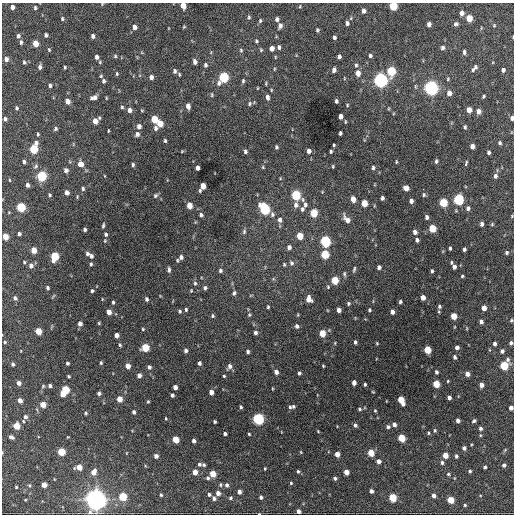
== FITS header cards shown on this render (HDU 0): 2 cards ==
NAXIS1  =                  512 / Axis length
NAXIS2  =                  512 / Axis length

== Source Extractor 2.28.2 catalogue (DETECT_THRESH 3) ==
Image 512 x 512 px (HDU 0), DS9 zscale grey, 1 PNG px = 1 image px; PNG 516 x 516 px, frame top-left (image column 1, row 512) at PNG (2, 3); no overlay
Background 1540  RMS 36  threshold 108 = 3 sigma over >= 5 px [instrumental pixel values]
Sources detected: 368; all 368 listed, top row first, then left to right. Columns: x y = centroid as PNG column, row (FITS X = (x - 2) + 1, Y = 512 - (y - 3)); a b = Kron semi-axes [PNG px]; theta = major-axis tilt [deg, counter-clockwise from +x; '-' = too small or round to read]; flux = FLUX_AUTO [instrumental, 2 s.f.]
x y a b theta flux
102 4 4 4 - 2.0e+03
183 5 5 4 - 2.4e+04
300 6 4 4 - 2.3e+03
393 6 5 5 - 7.8e+04
12 7 4 4 - 9.4e+03
35 8 5 4 - 3.7e+03
363 11 5 4 - 8.9e+03
462 13 5 4 - 1.2e+04
249 17 5 4 - 3.3e+03
469 18 5 4 - 4.6e+04
62 19 6 5 - 3.7e+03
277 19 5 4 - 6.8e+03
260 21 5 4 - 3.4e+03
347 23 6 4 -87 6.4e+03
429 24 4 4 - 1.1e+04
456 24 5 4 - 5.5e+03
494 25 5 4 - 2.3e+03
280 26 7 5 70 8.1e+03
134 27 5 5 - 1.0e+04
184 27 4 3 - 2.2e+03
317 30 4 3 - 3.6e+03
46 35 4 3 - 5.9e+03
18 36 6 5 - 5.2e+03
93 36 5 4 - 7.8e+03
334 37 4 3 - 4.8e+03
513 37 3 2 - 1.6e+03
256 41 4 4 - 3.1e+03
21 42 5 3 - 4.5e+03
35 43 5 4 - 3.1e+04
279 47 5 4 - 5.3e+03
272 48 5 4 - 1.4e+04
443 48 6 5 - 6.3e+03
49 50 6 4 -64 2.8e+03
241 50 6 4 -70 3.3e+03
261 50 5 4 - 2.8e+03
464 52 5 4 - 6.0e+03
115 56 5 4 - 3.2e+03
370 56 5 4 - 4.7e+03
97 57 4 4 - 9.0e+03
275 57 4 3 - 1.8e+03
339 57 4 3 - 6.8e+03
6 59 5 5 - 8.9e+03
24 62 5 3 - 3.5e+03
100 62 5 4 - 3.0e+03
195 62 5 4 - 9.8e+03
205 65 5 4 - 5.3e+03
356 65 6 4 76 4.3e+03
40 67 6 4 82 6.8e+03
65 67 3 3 - 3.0e+03
474 68 9 4 49 7.7e+03
274 69 5 3 - 1.9e+03
334 70 5 4 - 7.3e+03
503 70 4 4 - 7.5e+03
175 71 6 5 - 6.7e+03
391 71 6 5 - 1.2e+05
358 73 6 5 - 1.6e+04
117 74 5 4 - 2.8e+03
101 76 4 4 - 2.9e+03
151 77 5 4 - 9.2e+03
224 77 6 5 - 1.9e+05
344 78 5 3 - 1.9e+03
448 79 5 4 - 2.6e+03
380 80 6 5 - 7.7e+05
103 81 5 4 - 5.2e+03
243 81 5 3 - 3.6e+03
219 83 6 5 - 7.2e+03
266 83 5 3 - 2.1e+03
50 85 4 3 - 4.9e+03
431 88 6 5 - 7.6e+05
271 90 5 3 - 2.2e+03
449 93 5 5 - 1.4e+04
212 95 6 3 -90 2.6e+03
483 96 4 3 - 3.2e+03
94 97 8 5 14 1.1e+04
267 97 6 4 -78 7.4e+03
67 101 5 4 - 1.6e+04
336 101 4 3 - 4.4e+03
250 104 5 4 - 3.6e+03
347 105 4 3 - 2.2e+03
188 106 5 4 - 1.1e+04
122 107 4 4 - 3.4e+03
17 108 4 4 - 3.6e+03
388 109 5 3 - 2.0e+03
129 110 5 5 - 1.1e+04
142 110 5 3 - 2.0e+03
469 110 5 4 - 2.1e+04
478 111 5 5 - 1.3e+04
340 116 4 4 - 1.4e+04
512 118 4 3 - 8.3e+03
5 119 5 4 - 6.4e+03
154 119 5 4 - 5.2e+04
95 121 6 5 - 2.3e+04
345 122 5 3 - 2.1e+03
160 123 5 4 - 3.4e+04
139 126 5 4 - 1.0e+04
465 127 5 4 - 3.9e+03
155 128 5 4 - 6.7e+03
55 129 5 5 - 4.4e+03
108 131 4 2 - 1.9e+03
340 133 4 3 - 4.2e+03
38 134 4 3 - 3.0e+03
137 134 6 5 - 6.8e+03
165 141 4 3 - 3.4e+03
36 143 6 5 - 7.3e+03
500 143 4 4 - 4.5e+03
334 145 3 3 - 2.9e+03
472 146 4 4 - 1.1e+04
276 147 4 3 - 4.0e+03
33 149 5 5 - 1.0e+05
182 151 4 3 - 1.9e+03
245 151 4 4 - 4.9e+03
309 151 5 4 - 1.0e+04
331 151 4 3 - 3.5e+03
489 152 4 3 - 4.9e+03
436 161 5 3 - 4.4e+03
24 162 4 3 - 5.3e+03
396 162 4 3 - 2.4e+03
80 164 6 6 - 1.8e+04
466 164 4 3 - 1.1e+04
133 165 5 3 - 4.3e+03
36 166 8 5 59 4.9e+03
333 166 4 3 - 2.3e+03
263 167 5 4 - 2.5e+03
198 168 4 3 - 9.4e+03
373 168 5 4 - 4.1e+03
66 170 5 4 - 7.9e+03
42 176 5 5 - 1.7e+05
495 176 6 5 - 6.2e+03
9 180 4 3 - 1.9e+03
27 185 5 4 - 7.5e+03
203 186 5 4 - 2.6e+04
406 188 5 4 - 1.8e+04
83 189 5 4 - 4.3e+03
423 189 2 2 - 2.3e+03
200 191 5 4 - 3.0e+03
67 193 5 4 - 1.1e+04
50 195 4 3 - 3.5e+03
296 195 6 5 - 1.6e+05
424 195 5 4 - 3.6e+03
155 196 6 5 - 4.3e+03
77 197 5 3 - 2.2e+03
382 198 4 3 - 5.8e+03
353 199 5 4 - 2.0e+04
458 199 6 5 - 2.4e+05
411 201 4 4 - 7.6e+03
364 203 5 4 - 3.8e+04
443 203 5 5 - 9.7e+04
189 205 5 4 - 3.1e+04
296 205 7 6 - 9.6e+03
305 205 7 5 82 5.3e+03
21 207 5 5 - 1.4e+05
468 208 5 5 - 7.3e+03
264 209 7 5 -64 2.3e+05
302 209 6 5 - 5.6e+03
314 213 5 5 - 6.5e+04
272 214 7 6 - 6.1e+03
201 215 5 4 - 4.7e+03
512 216 4 3 - 1.9e+03
426 217 4 3 - 5.7e+03
347 219 10 5 -52 1.7e+04
280 220 7 5 -85 8.9e+03
482 224 5 4 - 6.4e+03
492 224 4 4 - 2.5e+03
103 225 7 3 80 3.9e+03
432 228 5 5 - 6.6e+04
85 229 4 3 - 4.8e+03
244 231 7 5 88 4.4e+03
415 232 5 4 - 8.7e+03
19 234 4 3 - 4.9e+03
106 234 5 4 - 4.9e+03
300 236 5 4 - 4.2e+04
5 237 5 4 - 3.1e+04
417 240 4 3 - 6.1e+03
105 241 5 4 - 3.0e+03
325 241 6 5 - 2.4e+05
289 247 5 4 - 8.8e+03
450 248 4 3 - 3.5e+03
464 249 4 3 - 5.1e+03
34 250 5 4 - 3.0e+04
87 253 5 4 - 6.0e+03
507 253 5 4 - 4.6e+03
325 254 5 5 - 9.9e+04
54 256 6 5 - 1.0e+05
91 256 7 5 -54 6.7e+03
181 257 6 5 - 7.3e+03
177 260 5 3 - 2.7e+03
24 262 4 4 - 2.7e+03
291 263 7 6 - 5.8e+03
451 263 5 3 - 2.8e+03
91 264 5 4 - 3.6e+03
284 264 5 4 - 2.7e+03
31 266 6 5 - 9.7e+03
379 267 4 4 - 7.4e+03
454 267 4 4 - 9.0e+03
354 269 6 3 71 3.7e+03
169 270 6 4 90 6.1e+03
220 271 6 5 - 5.4e+03
432 271 4 3 - 3.5e+03
344 274 6 4 -80 4.0e+03
462 276 3 3 - 3.0e+03
335 280 5 4 - 7.2e+04
195 283 6 5 - 4.4e+03
328 287 5 4 - 2.6e+03
48 288 4 3 - 4.2e+03
205 288 5 5 - 5.3e+03
92 291 5 4 - 4.0e+03
191 291 4 3 - 2.4e+03
234 293 6 5 - 5.9e+03
423 297 4 4 - 1.7e+04
15 298 5 4 - 5.9e+03
147 299 5 4 - 5.6e+03
309 299 6 5 - 2.0e+04
113 302 5 3 - 3.6e+03
400 302 4 3 - 4.0e+03
348 303 4 4 - 3.6e+03
439 306 4 4 - 4.0e+03
268 307 3 3 - 2.8e+03
484 308 4 4 - 2.0e+04
186 310 4 3 - 3.6e+03
339 310 4 4 - 1.1e+04
369 310 4 3 - 3.3e+03
179 311 5 4 - 3.7e+03
109 312 5 4 - 1.8e+04
392 312 4 4 - 9.3e+03
439 312 4 3 - 2.0e+03
249 315 5 4 - 3.1e+03
298 315 5 3 - 2.0e+03
212 316 5 4 - 3.8e+03
454 316 5 4 - 3.5e+04
511 320 4 3 - 3.0e+03
481 322 4 4 - 7.9e+03
99 323 4 4 - 2.7e+03
80 324 5 4 - 1.1e+04
297 326 5 5 - 6.6e+03
143 329 4 4 - 2.9e+03
38 331 5 4 - 4.2e+04
255 333 4 4 - 6.2e+03
322 333 5 4 - 4.7e+04
116 335 4 4 - 1.3e+04
5 342 4 3 - 2.6e+03
355 342 4 3 - 4.5e+03
377 343 3 2 - 2.0e+03
511 343 4 4 - 5.0e+03
495 344 4 3 - 7.1e+03
120 345 5 4 - 3.5e+03
145 347 5 5 - 7.8e+04
457 347 4 4 - 9.5e+03
427 350 5 4 - 5.9e+04
186 351 4 3 - 6.4e+03
502 351 4 4 - 6.1e+03
248 352 5 4 - 4.8e+03
455 357 4 3 - 5.4e+03
67 363 4 3 - 4.6e+03
101 363 4 3 - 3.1e+03
199 363 4 3 - 5.7e+03
13 364 4 3 - 5.3e+03
504 365 6 5 - 1.0e+05
128 366 5 4 - 1.7e+04
229 366 7 5 70 8.9e+03
323 366 4 3 - 2.2e+03
149 367 4 4 - 6.7e+03
276 372 5 4 - 1.1e+04
436 372 4 3 - 5.1e+03
299 373 4 3 - 4.4e+03
467 374 4 4 - 1.2e+04
139 375 4 4 - 1.0e+04
69 376 3 3 - 2.8e+03
224 376 3 3 - 2.3e+03
448 381 3 3 - 2.0e+03
354 382 4 4 - 1.3e+04
19 383 4 4 - 9.8e+03
365 384 3 3 - 3.3e+03
436 384 5 4 - 5.1e+04
481 385 4 4 - 1.4e+04
43 386 5 5 - 3.0e+03
50 386 4 3 - 6.6e+03
175 387 4 4 - 1.1e+04
272 388 4 2 - 2.0e+03
65 389 5 5 - 8.1e+04
211 392 4 4 - 1.5e+04
373 392 4 2 - 2.0e+03
99 393 4 4 - 5.2e+03
62 394 4 4 - 2.5e+04
172 395 4 3 - 5.3e+03
449 398 4 4 - 8.2e+03
119 399 5 4 - 2.5e+04
20 400 4 4 - 1.3e+04
401 400 7 4 -64 4.7e+04
148 402 4 3 - 2.6e+03
43 404 4 4 - 2.8e+04
293 406 5 4 - 3.8e+03
241 407 4 3 - 3.5e+03
290 407 5 4 - 3.8e+03
511 408 4 4 - 1.1e+04
360 409 5 3 - 3.2e+03
375 411 4 3 - 2.3e+03
134 412 5 4 - 6.0e+03
86 413 4 4 - 3.1e+03
25 417 5 4 - 5.8e+03
166 418 3 2 - 2.0e+03
258 419 5 5 - 3.3e+05
458 420 4 4 - 7.9e+03
23 421 4 3 - 1.9e+03
474 421 5 4 - 4.0e+03
215 422 3 3 - 3.8e+03
394 424 4 4 - 9.5e+03
355 425 5 4 - 6.0e+03
16 426 5 4 - 4.5e+04
388 427 5 4 - 4.7e+03
480 428 5 4 - 5.5e+03
435 430 5 4 - 3.2e+03
318 431 3 3 - 1.9e+03
428 433 4 3 - 2.6e+03
225 434 4 3 - 5.9e+03
249 434 3 3 - 2.5e+03
11 437 5 4 - 7.1e+03
401 438 5 4 - 6.9e+04
175 439 5 4 - 5.0e+04
194 441 4 3 - 7.5e+03
464 448 4 4 - 6.9e+03
2 452 4 3 - 1.8e+03
61 452 5 5 - 8.1e+04
301 452 5 3 - 2.0e+03
371 453 5 4 - 4.5e+04
337 454 4 4 - 1.8e+04
445 455 4 4 - 2.7e+04
156 456 4 4 - 1.1e+04
456 456 5 4 - 4.4e+03
378 461 4 4 - 1.1e+04
442 462 4 4 - 5.6e+03
199 464 6 5 - 5.0e+03
204 465 5 4 - 3.7e+03
504 465 4 4 - 7.9e+03
79 467 5 4 - 2.8e+04
485 467 4 3 - 4.2e+03
265 468 3 2 - 2.3e+03
298 471 4 3 - 3.5e+03
470 471 4 4 - 3.6e+03
93 472 6 5 - 1.8e+04
195 472 5 4 - 2.1e+04
346 472 4 4 - 2.0e+04
213 474 5 4 - 3.9e+04
448 474 5 4 - 3.2e+03
208 478 5 4 - 4.8e+03
335 478 4 3 - 5.3e+03
291 483 3 3 - 2.6e+03
29 485 5 4 - 2.8e+03
44 485 4 4 - 2.1e+04
220 485 5 5 - 3.6e+03
227 485 5 4 - 6.1e+03
16 487 3 3 - 2.4e+03
371 491 4 4 - 8.2e+03
239 492 4 4 - 9.4e+03
218 493 4 4 - 1.2e+04
209 494 4 3 - 4.4e+03
161 495 4 3 - 3.3e+03
434 495 4 4 - 1.1e+04
123 496 5 5 - 8.6e+04
261 497 4 3 - 5.4e+03
214 498 5 4 - 6.8e+03
230 498 4 3 - 3.7e+03
392 498 5 4 - 9.1e+04
95 499 8 8 - 1.5e+06
25 500 4 2 - 2.0e+03
450 500 5 4 - 4.8e+04
465 505 3 3 - 2.9e+03
298 511 4 3 - 8.1e+03
259 514 3 2 - 1.5e+03
At the frame edge (FLAGS 8, measured only in part): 11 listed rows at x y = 102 4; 183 5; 393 6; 513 37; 512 118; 512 216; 511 320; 511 343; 511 408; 2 452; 259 514